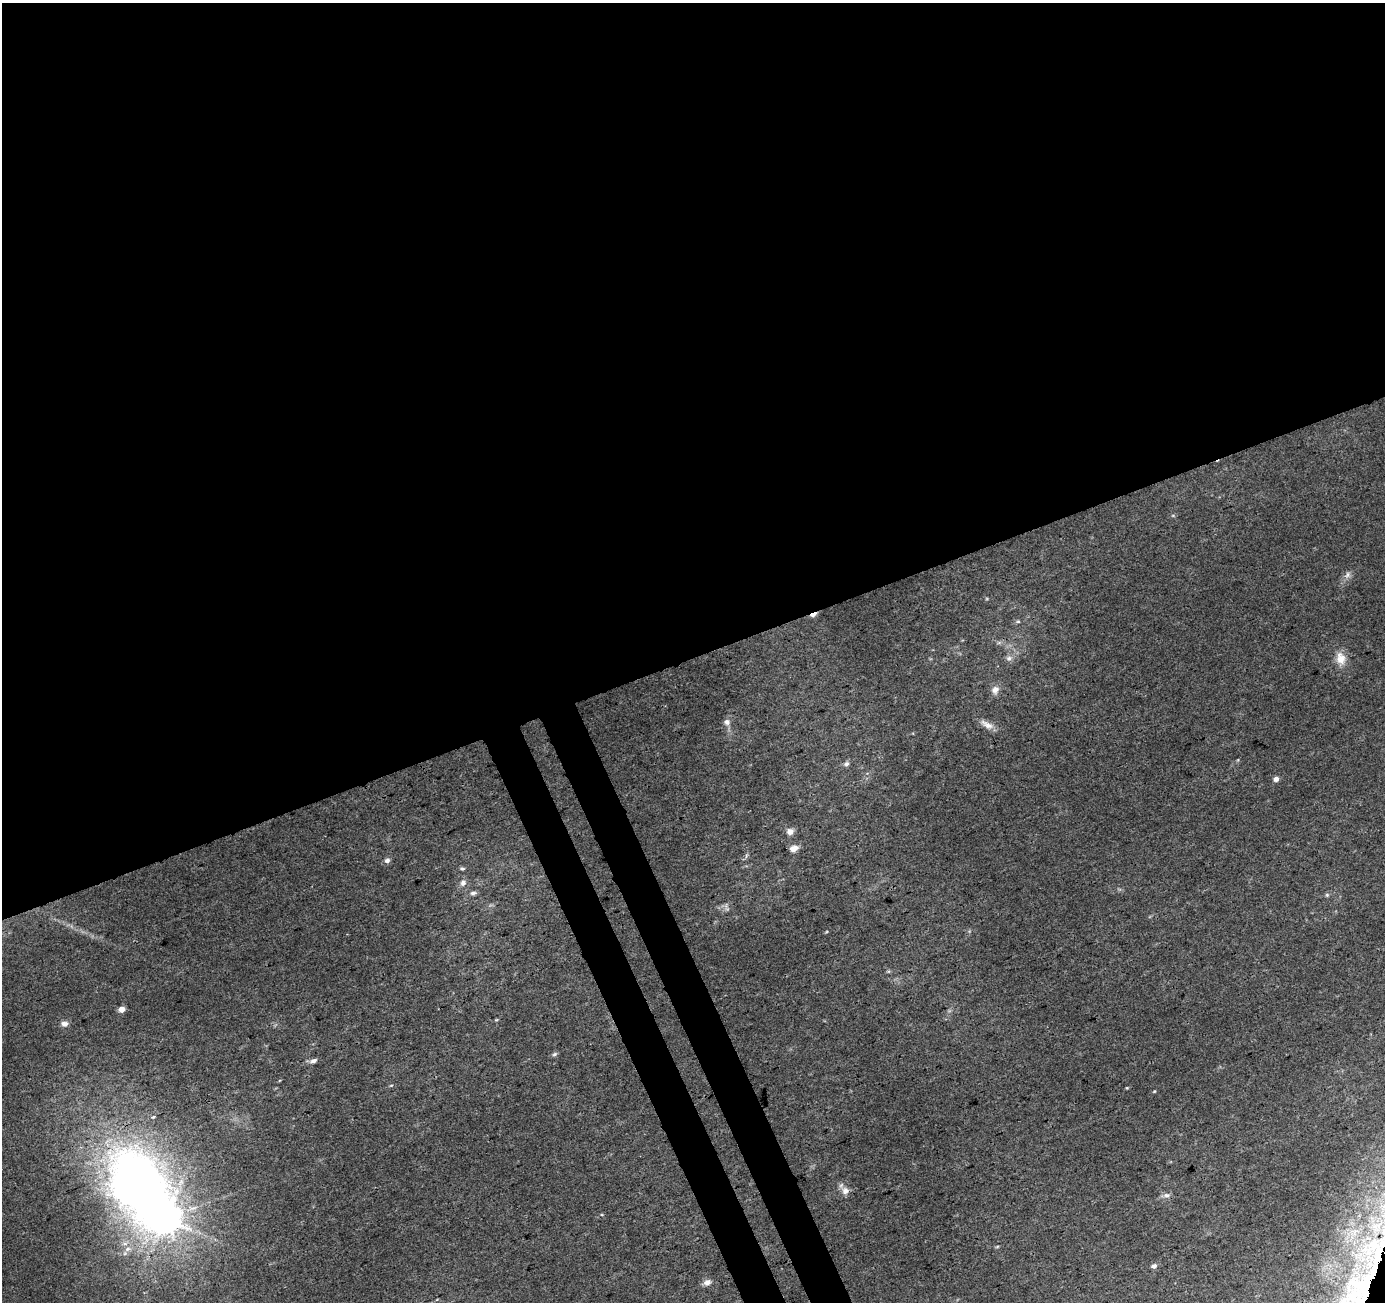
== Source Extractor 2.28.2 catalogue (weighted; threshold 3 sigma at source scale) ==
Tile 2 of 4 x 4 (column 2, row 1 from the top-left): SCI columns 1439-2821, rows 4005-5304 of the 5646 x 5464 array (HDU 1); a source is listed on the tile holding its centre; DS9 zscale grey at full resolution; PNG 1387 x 1304 px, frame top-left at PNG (2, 3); no overlay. Shown black and unused: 53% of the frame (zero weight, under 3 of 4 exposures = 5% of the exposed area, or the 3 px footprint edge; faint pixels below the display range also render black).
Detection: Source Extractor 2.28.2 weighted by HDU 2 'WHT'; one run over the whole footprint, this tile lists its part. Background 0.0269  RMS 0.0036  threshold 0.0163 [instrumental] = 3 sigma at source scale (4.5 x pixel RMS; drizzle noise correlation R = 1.50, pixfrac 1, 0.0396/0.0396 arcsec/px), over >= 5 px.
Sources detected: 33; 1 inside a brighter object's white glare — not listed; the other 32 listed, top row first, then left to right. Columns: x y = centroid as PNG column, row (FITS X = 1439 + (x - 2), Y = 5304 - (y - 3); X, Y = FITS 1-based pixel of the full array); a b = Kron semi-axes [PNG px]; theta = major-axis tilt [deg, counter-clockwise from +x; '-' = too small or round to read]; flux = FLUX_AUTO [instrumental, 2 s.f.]
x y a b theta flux
1348 575 10 7 63 1.7
813 614 8 4 23 1.8
1018 621 6 4 0 0.51
1009 658 8 7 - 1.4
1341 659 19 13 -83 5
995 690 11 9 55 2.5
727 722 8 8 - 1.6
987 724 21 8 -28 3
846 764 8 6 44 1.1
1276 779 5 5 - 1.9
790 831 8 7 - 2.2
794 848 8 6 27 3.1
387 860 8 7 - 1.2
462 869 6 5 - 0.69
463 883 10 8 60 1.8
473 893 7 6 - 1.2
1327 895 6 5 - 0.61
122 1009 5 5 - 3
496 1020 6 3 18 0.38
64 1024 9 6 -10 1.7
554 1054 8 5 27 0.75
313 1061 9 6 24 1.5
391 1085 5 3 - 0.39
1127 1088 4 3 - 0.33
1154 1091 4 3 - 0.34
153 1116 5 4 - 0.6
845 1191 9 8 - 2.5
1167 1195 10 6 -1 1.4
165 1219 10 9 - 640
997 1247 6 3 20 0.38
1154 1266 7 6 - 1.3
707 1282 9 7 20 2.1
Overlapping masked pixels (flux is a lower limit): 1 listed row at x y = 813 614